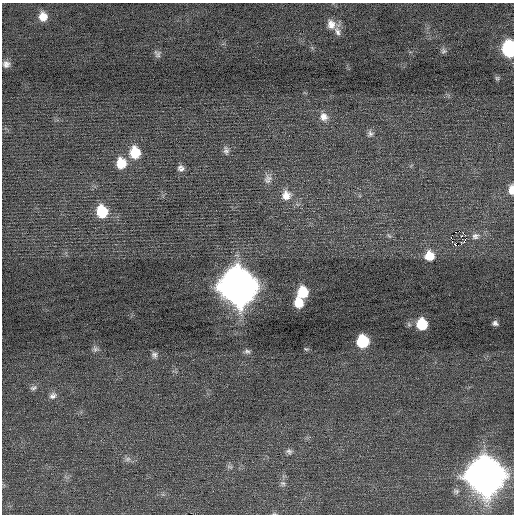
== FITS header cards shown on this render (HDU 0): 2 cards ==
NAXIS1  =                  512 / Axis length
NAXIS2  =                  512 / Axis length

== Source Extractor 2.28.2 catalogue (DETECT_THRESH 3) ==
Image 512 x 512 px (HDU 0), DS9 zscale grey, 1 PNG px = 1 image px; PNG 516 x 516 px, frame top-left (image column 1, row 512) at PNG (2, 3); no overlay
Background 0.0183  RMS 0.67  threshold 2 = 3 sigma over >= 5 px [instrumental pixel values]
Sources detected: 45; all 45 listed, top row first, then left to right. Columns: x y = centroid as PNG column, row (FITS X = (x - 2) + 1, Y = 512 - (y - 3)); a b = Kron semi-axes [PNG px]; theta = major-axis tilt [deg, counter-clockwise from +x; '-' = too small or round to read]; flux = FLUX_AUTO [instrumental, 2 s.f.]
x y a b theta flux
43 16 9 8 - 470
331 24 13 11 -64 430
337 31 13 7 -68 230
509 49 11 8 -83 4400
443 51 7 7 - 110
157 54 9 7 -58 140
6 64 8 8 - 210
497 78 6 5 - 77
324 117 12 11 - 390
370 133 10 8 -88 170
226 150 11 7 -85 180
135 152 12 10 -84 1200
121 163 12 11 - 840
181 168 8 7 - 180
268 179 14 10 70 290
511 190 10 5 -88 360
286 195 13 13 - 500
102 211 12 10 -76 1400
465 235 3 2 - 420
389 236 8 4 -54 79
461 236 2 2 - 31
475 236 10 8 23 200
451 237 3 2 - 180
463 241 13 4 44 130
455 244 5 3 - 270
458 245 2 2 - 1600
429 256 10 10 - 690
238 286 15 14 - 110000
302 292 10 9 - 1300
299 303 9 8 - 800
495 323 6 5 - 130
422 324 9 8 - 1300
362 341 9 9 - 2000
95 349 9 7 -13 130
306 349 7 4 -23 60
247 352 8 6 -14 120
154 355 9 7 -68 150
33 388 10 6 23 140
53 396 11 9 31 220
289 451 9 8 - 150
128 459 9 7 2 160
230 467 10 5 -13 120
485 476 15 14 - 110000
283 483 9 8 - 160
274 513 6 4 0 53
At the frame edge (FLAGS 8, measured only in part): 3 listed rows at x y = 509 49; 511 190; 274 513